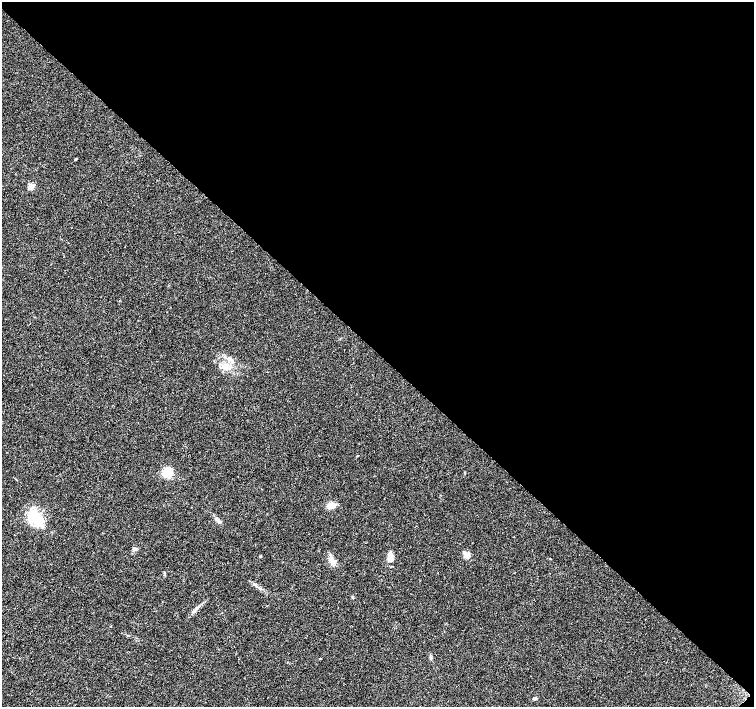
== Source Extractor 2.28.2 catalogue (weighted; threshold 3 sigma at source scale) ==
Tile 8 of 4 x 4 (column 4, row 2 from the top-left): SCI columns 4525-6028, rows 3047-4455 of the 6032 x 6027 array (HDU 1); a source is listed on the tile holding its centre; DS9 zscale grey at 2 x 2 block average (1 PNG px = mean of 2 x 2 image px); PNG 756 x 709 px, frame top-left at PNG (2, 2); no overlay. Shown black and unused: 50% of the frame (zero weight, under 3 of 4 exposures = <1% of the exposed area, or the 3 px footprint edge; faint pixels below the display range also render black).
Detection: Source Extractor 2.28.2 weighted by HDU 2 'WHT'; one run over the whole footprint, this tile lists its part. Background 0.0212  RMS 0.0037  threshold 0.0165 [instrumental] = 3 sigma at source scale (4.5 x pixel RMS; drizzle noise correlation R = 1.50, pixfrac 1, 0.0396/0.0396 arcsec/px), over >= 5 px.
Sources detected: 16; all 16 listed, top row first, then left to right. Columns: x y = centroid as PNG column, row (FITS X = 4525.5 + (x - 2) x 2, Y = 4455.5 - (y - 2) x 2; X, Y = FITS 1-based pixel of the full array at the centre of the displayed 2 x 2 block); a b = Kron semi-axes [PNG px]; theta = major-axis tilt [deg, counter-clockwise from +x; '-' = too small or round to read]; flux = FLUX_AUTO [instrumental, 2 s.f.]
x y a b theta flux
75 159 2 2 - 0.94
31 186 3 3 - 17
232 362 4 3 - 1.4
226 366 8 5 -60 4.1
357 456 2 2 - 0.43
167 473 10 10 - 11
331 505 10 6 18 6.2
35 517 21 13 -54 23
217 519 7 3 -42 2.2
135 549 5 3 - 1.7
466 555 6 6 - 5.1
260 556 3 3 - 0.59
390 556 13 6 -79 5.7
331 559 12 6 -67 5.7
196 608 4 2 - 1
535 699 4 3 - 1.1
Diffuse or blended objects may show on this block-average render without a row.